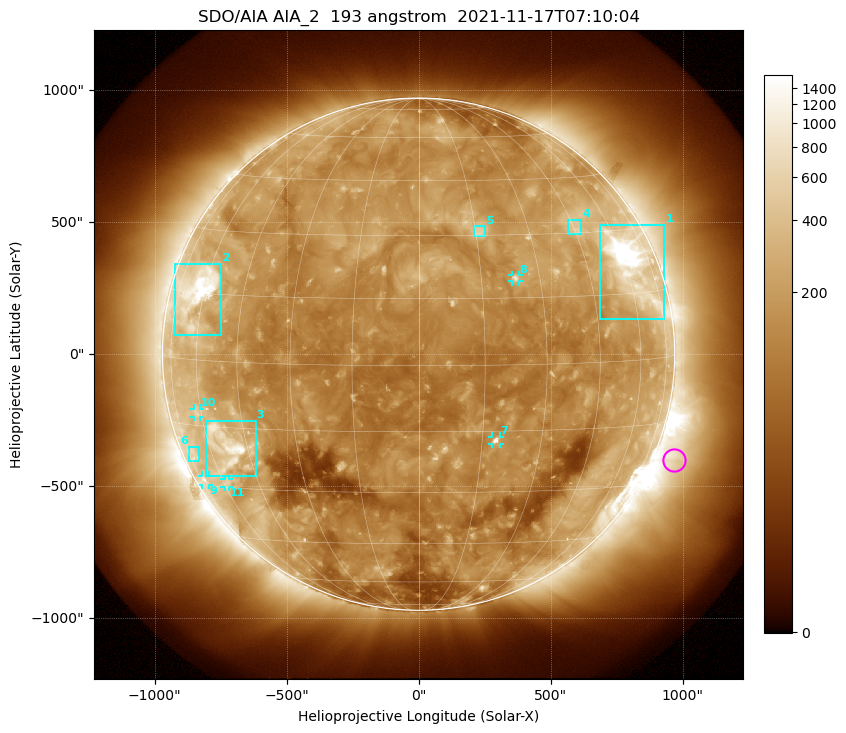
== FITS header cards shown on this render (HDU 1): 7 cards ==
TELESCOP= 'SDO/AIA '           / For AIA: SDO/AIA
INSTRUME= 'AIA_2   '           / For AIA: AIA_ATA1, AIA_ATA2, AIA_ATA3 or AIA_AT
WAVELNTH=                  193 / [angstrom] Wavelength
WAVEUNIT= 'angstrom'           / Wavelength unit: angstrom
DATE-OBS= '2021-11-17T07:10:04.843' / [ISO] Date when observation started; ISO 8
CTYPE1  = 'HPLN-TAN'           / CTYPE1: HPLN
CTYPE2  = 'HPLT-TAN'           / CTYPE2: HPLT

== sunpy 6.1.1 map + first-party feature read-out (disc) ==
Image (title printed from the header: SDO/AIA AIA_2  193 angstrom  2021-11-17T07:10:04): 1024 x 1024 px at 2.4 arcsec/px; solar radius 970 arcsec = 404 px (full disc in frame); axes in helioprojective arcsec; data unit not stated in the header (colour bar unlabelled)
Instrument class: DISC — disc imager (sunpy class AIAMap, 193 A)
Bright regions (active regions / flare kernels): reference = the median radial profile (limb darkening/brightening removed); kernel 9 px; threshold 5 sigma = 284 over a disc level ~139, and >= 1.15x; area >= 12 px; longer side >= 10 px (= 24 arcsec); searched inside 0.97 R_sun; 11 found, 11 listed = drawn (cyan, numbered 1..; 5 of them under ~33 arcsec drawn as corner ticks so the feature stays visible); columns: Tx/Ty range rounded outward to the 5 arcsec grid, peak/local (2 s.f.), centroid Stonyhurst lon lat
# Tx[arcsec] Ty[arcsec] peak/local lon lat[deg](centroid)
1 685..930 135..490 13 +62 +22
2 -925..-745 75..345 11 -64 +15
3 -810..-615 -465..-250 9.4 -53 -20
4 565..620 455..510 3.5 +45 +32
5 205..255 445..485 4.1 +16 +31
6 -870..-830 -405..-350 2.6 -71 -22
7 275..310 -340..-310 7 +18 -17
8 355..380 275..300 5.1 +24 +20
9 -820..-795 -495..-460 2.9 -70 -28
10 -855..-825 -240..-205 2.8 -62 -12
11 -735..-715 -505..-470 2.7 -58 -29
Off-limb structures (1.02-1.3 R_sun): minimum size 162 px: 7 found; the strongest spans PA ~225..265 deg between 1.02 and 1.3 R_sun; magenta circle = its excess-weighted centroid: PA ~250 deg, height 1.08 R_sun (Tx ~965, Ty ~-400 arcsec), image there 2.6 x the reference